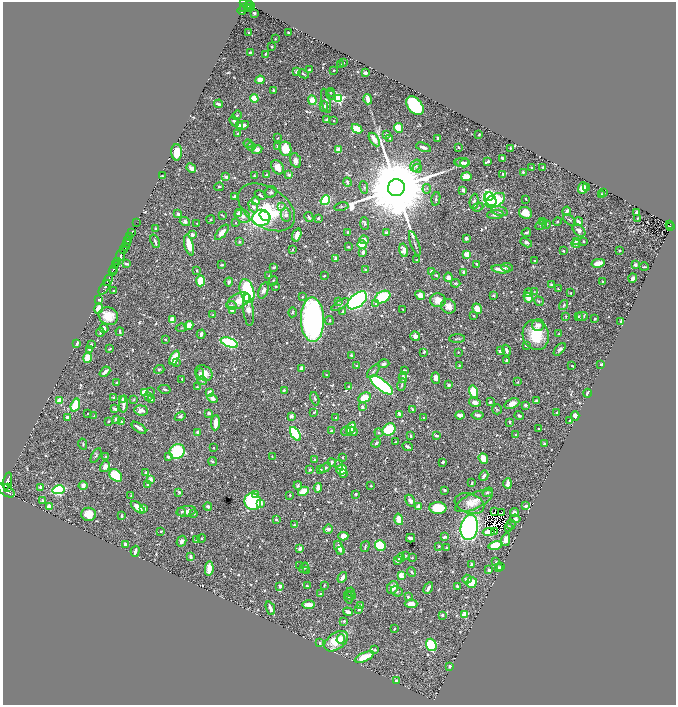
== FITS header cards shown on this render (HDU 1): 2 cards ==
NAXIS1  =                 1347
NAXIS2  =                 1405

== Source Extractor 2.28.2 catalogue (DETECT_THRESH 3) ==
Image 1347 x 1405 px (HDU 1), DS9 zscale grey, zoomed out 1/2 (1 PNG px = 2 x 2 image px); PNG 678 x 707 px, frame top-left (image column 2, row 1405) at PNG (3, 2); each listed source drawn as its Kron ellipse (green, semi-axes under 4 px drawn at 4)
Background 0.642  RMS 0.012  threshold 0.037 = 3 sigma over >= 5 px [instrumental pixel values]
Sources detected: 911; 51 cannot appear on this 1/2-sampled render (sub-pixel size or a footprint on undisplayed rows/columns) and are neither listed nor drawn; of the other 860, the 500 brightest by FLUX_AUTO listed and drawn (360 fainter detections omitted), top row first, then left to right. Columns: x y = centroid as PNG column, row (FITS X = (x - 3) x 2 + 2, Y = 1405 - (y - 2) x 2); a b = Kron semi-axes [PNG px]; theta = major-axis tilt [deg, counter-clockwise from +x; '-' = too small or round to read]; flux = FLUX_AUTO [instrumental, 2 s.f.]
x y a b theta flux
246 4 7 4 -25 670
250 5 5 2 - 180
250 7 4 1 - 110
243 8 2 1 - 140
248 8 2 1 - 60
242 10 4 2 - 150
254 13 3 2 - 4.1
248 33 3 2 - 3.8
288 33 3 2 - 3.7
275 39 2 2 - 2.4
272 47 2 2 - 4.8
250 53 3 2 - 3.4
265 54 2 2 - 2.4
343 62 2 2 - 2.4
340 65 2 2 - 2.9
309 69 3 2 - 2.6
334 70 2 2 - 3.3
296 71 3 3 - 5.8
365 73 3 3 - 7.7
303 74 5 3 - 4.1
260 80 4 4 - 25
273 91 3 2 - 5.8
330 93 5 4 - 2.6
331 95 5 3 - 3.5
254 99 4 4 - 65
338 99 4 3 - 330
368 99 5 3 - 27
312 100 5 4 - 43
326 101 12 4 -80 7.4
219 104 4 2 - 7.7
324 106 5 4 - 7.4
415 106 11 7 -51 280
237 115 5 3 - 3.4
327 120 3 3 - 9.9
234 121 6 4 -49 6.2
334 121 3 2 - 2.2
239 125 3 2 - 6
243 125 6 3 10 25
398 128 5 4 - 55
357 129 6 4 -32 63
237 133 2 2 - 3.7
386 134 3 2 - 5.6
479 135 2 2 - 4
278 138 2 2 - 2.4
390 138 2 2 - 2.6
438 138 3 2 - 5.3
374 139 7 3 -58 27
248 144 4 3 - 2.9
251 146 4 4 - 8.4
278 146 3 3 - 11
424 147 8 3 -20 9.7
459 147 3 2 - 3.6
510 148 2 2 - 2.5
257 149 5 4 - 16
285 149 7 6 - 65
338 150 3 3 - 38
177 152 8 5 -89 41
502 158 3 2 - 9.4
295 160 7 5 -72 13
488 161 3 2 - 9.2
462 163 8 4 -1 9.3
465 163 4 4 - 7.5
416 165 6 5 - 9.6
278 167 8 5 -58 31
531 167 2 2 - 2.2
543 167 3 2 - 4.6
191 168 5 4 - 13
417 168 4 4 - 5
523 172 3 3 - 4.2
503 174 3 2 - 4
267 175 3 3 - 5.8
289 175 3 3 - 9.5
162 176 2 2 - 3.4
254 176 4 3 - 3.2
226 177 3 3 - 9.6
466 177 5 4 - 26
347 182 4 2 - 6.7
219 187 5 2 - 3.8
364 187 6 3 -83 4.5
586 187 4 2 - 5.7
396 188 8 8 - 62000
583 188 6 5 - 38
427 189 4 2 - 2.3
463 190 2 2 - 29
271 192 6 5 - 5.9
604 193 3 2 - 5.5
601 194 2 2 - 3.1
260 195 6 3 -34 5.3
234 196 3 2 - 4.3
489 196 4 2 - 270
436 199 7 3 77 4.7
490 199 7 5 -54 830
526 199 3 2 - 2.4
325 200 5 4 - 180
495 200 10 6 28 340
255 201 4 3 - 11
474 202 8 4 86 7.7
282 206 4 4 - 3.8
253 207 6 4 -56 9.3
267 207 31 19 -34 150
341 207 7 3 11 3.5
478 207 5 3 - 3.6
500 211 8 5 -14 9.3
567 211 4 3 - 10
636 212 3 2 - 6.6
526 213 7 5 -23 34
178 214 3 3 - 6.7
238 214 4 3 - 18
223 215 4 2 - 2.5
286 215 7 5 -78 11
495 215 8 4 6 13
242 216 8 6 -33 13
265 216 5 4 - 140
309 217 5 3 - 5.8
261 218 9 8 - 370
318 218 3 3 - 5
637 219 2 2 - 2.9
211 220 4 4 - 3.4
569 220 8 3 -40 5
557 221 4 3 - 4.4
578 221 5 3 - 13
185 222 5 3 - 9.3
542 222 4 3 - 4.2
136 223 3 1 - 21
197 223 2 2 - 2.5
236 223 2 2 - 3.2
365 224 6 4 -86 4.2
546 224 4 3 - 3.8
670 224 2 2 - 54
541 225 6 4 28 4
670 227 4 2 - 80
156 228 3 3 - 2.8
579 230 7 5 -45 16
132 232 2 1 - 54
222 232 9 4 49 21
348 232 3 2 - 4.1
386 233 3 3 - 4.8
526 233 5 3 - 5.8
192 235 4 3 - 9.6
297 235 7 3 73 27
130 236 2 1 - 280
466 238 3 3 - 9.9
128 240 4 2 - 260
364 240 5 4 - 12
155 241 7 2 -69 9.4
576 241 4 3 - 4
583 241 2 2 - 3.7
239 242 4 3 - 2.8
526 242 6 4 -30 7.7
126 244 2 1 - 380
415 244 13 3 -70 7
576 244 4 3 - 6.1
189 245 10 4 -76 42
362 245 5 3 - 85
125 246 3 2 - 940
348 247 3 2 - 3.1
123 249 2 2 - 520
292 249 2 2 - 4.5
404 250 7 4 -77 22
563 251 3 2 - 2.8
620 251 3 2 - 3
363 252 3 3 - 12
121 255 6 2 68 2600
467 255 3 3 - 50
335 258 3 2 - 8.5
416 260 2 2 - 2.5
118 261 3 2 - 470
535 261 3 2 - 3.5
598 263 6 4 11 28
116 264 3 1 - 370
126 264 3 2 - 5.5
477 264 4 2 - 5.3
222 265 3 2 - 4.7
635 265 2 2 - 29
274 267 4 2 - 5.1
507 267 6 4 -11 6.7
644 267 4 2 - 3.1
113 269 3 2 - 700
366 269 3 2 - 3
501 269 9 3 -6 27
197 270 3 2 - 3.8
431 271 4 3 - 5
112 272 3 2 - 170
464 272 3 3 - 7
436 275 4 2 - 5.3
269 276 3 3 - 3
324 276 2 2 - 2.5
448 277 4 4 - 10
633 278 4 3 - 7.1
108 280 6 2 65 1400
200 281 5 4 - 62
273 281 5 3 - 3.4
229 282 4 3 - 7.3
603 282 2 2 - 7.5
455 283 5 3 - 3.7
551 285 2 2 - 3.9
276 286 2 2 - 2.8
105 287 8 2 56 640
558 289 4 3 - 3.5
114 290 2 2 - 3.9
263 290 8 4 69 12
247 291 12 7 -74 380
534 292 4 3 - 2.4
528 293 4 3 - 8.1
571 293 3 2 - 3.1
420 295 5 4 - 30
493 295 3 2 - 4.8
246 297 3 3 - 550
302 297 4 3 - 2.6
383 297 8 5 30 160
528 298 5 3 - 24
99 299 3 2 - 56
357 300 11 6 40 1100
438 300 8 7 - 27
239 301 12 7 28 48
539 301 5 3 - 3.7
338 302 4 3 - 2.8
376 303 4 3 - 8.1
231 305 5 4 - 5.5
340 305 10 4 34 8
564 305 5 3 - 3.6
448 306 8 7 - 18
99 309 5 4 - 44
403 309 2 2 - 2.6
477 309 5 4 - 31
248 310 16 5 -84 25
232 311 4 3 - 6.3
343 311 3 2 - 5
293 312 5 3 - 3.2
213 315 3 3 - 4.4
108 316 10 8 -28 49
473 316 3 3 - 2.4
566 316 4 3 - 2.3
582 316 5 4 - 7.1
578 317 4 2 - 3
594 319 3 2 - 2.6
172 320 3 3 - 40
312 320 22 11 -89 980
329 320 4 2 - 2.5
621 321 3 2 - 6.4
189 325 4 3 - 49
538 325 6 6 - 13
104 328 4 3 - 11
181 328 5 3 - 2.5
100 332 4 3 - 7.8
120 332 4 2 - 5
201 334 4 2 - 7.5
559 334 4 2 - 2.4
536 335 15 13 -71 84
415 336 5 4 - 9.8
165 339 3 2 - 3.2
457 339 8 3 2 3.7
77 343 3 2 - 12
229 343 9 4 -20 310
91 344 3 2 - 4
526 345 3 2 - 4.3
89 349 2 2 - 8.9
110 349 3 2 - 2.5
560 349 7 4 49 6.9
506 350 6 3 -69 10
500 351 3 3 - 11
424 352 3 2 - 4.4
458 352 2 2 - 2.3
351 355 3 3 - 5
88 358 5 4 - 62
174 358 8 4 64 53
507 361 3 2 - 9.3
176 362 3 3 - 3
384 364 6 3 15 6.1
601 364 2 2 - 4
356 365 3 2 - 3.1
459 365 3 3 - 2.6
572 366 3 2 - 3.6
302 368 3 3 - 25
159 369 5 4 - 3.8
404 370 4 3 - 4.6
373 371 8 3 47 4.9
105 372 6 2 42 13
204 373 9 7 -31 30
200 374 5 4 - 8.2
326 375 2 2 - 2.6
403 377 5 3 - 9.6
436 378 6 4 -87 21
182 379 3 2 - 2.5
202 381 5 3 - 2.4
518 382 3 3 - 3.1
116 383 3 2 - 5.9
382 385 14 5 -38 480
402 385 6 3 76 4.6
449 385 3 2 - 8.6
197 387 3 3 - 2.4
348 387 3 3 - 2.6
165 389 6 3 -14 4.6
284 390 2 2 - 12
150 392 4 3 - 4.1
210 392 4 3 - 25
474 392 6 4 -76 72
144 393 4 3 - 52
587 393 4 2 - 6.3
148 397 4 3 - 2.5
365 397 6 4 27 47
113 398 4 3 - 2.7
213 398 5 3 - 15
123 399 4 3 - 7.9
134 399 4 3 - 2.4
152 399 4 3 - 3.4
315 399 7 3 -69 4.8
536 400 3 3 - 3.1
60 401 3 3 - 99
475 402 6 4 -17 13
490 402 3 2 - 5.4
123 404 9 3 85 23
512 404 8 5 22 20
75 405 7 4 72 78
526 405 2 2 - 23
362 407 4 3 - 4.9
115 409 4 2 - 8.5
412 409 4 2 - 4.2
497 409 5 4 - 2.9
141 410 7 5 -6 15
314 412 3 2 - 4.5
88 413 2 2 - 2.3
209 413 3 3 - 8.9
556 413 3 2 - 2.8
399 414 4 3 - 10
460 415 4 3 - 14
477 415 6 3 -7 7.3
94 416 4 3 - 2.5
180 416 6 3 34 5.9
291 416 3 3 - 13
519 416 4 3 - 5.2
575 416 4 3 - 26
67 417 4 3 - 11
335 418 3 2 - 3.6
423 418 3 2 - 3.3
116 419 4 3 - 7.1
570 420 2 2 - 3
108 421 2 2 - 3.2
121 421 4 3 - 4.4
510 422 4 2 - 3.7
215 423 8 3 85 31
139 428 8 3 -34 12
351 428 6 3 63 62
389 429 7 5 36 140
539 429 2 2 - 3.2
331 431 3 3 - 4.5
346 431 5 4 - 6.5
352 431 5 3 - 11
198 433 3 3 - 8.2
379 433 4 3 - 2.8
295 434 8 4 -58 240
516 435 3 2 - 3.8
411 436 2 2 - 6.2
436 436 3 2 - 6.5
396 442 3 2 - 2.6
376 443 5 3 - 5.1
544 443 3 2 - 3.3
83 444 5 3 - 3.6
407 446 5 2 - 7.1
214 448 2 2 - 2.5
177 451 8 7 - 250
96 456 8 4 61 4.6
106 456 2 2 - 3.5
168 457 3 3 - 7.1
272 457 2 2 - 2.5
342 458 2 2 - 2.3
483 458 5 4 - 22
315 459 3 2 - 3.1
212 461 4 3 - 6.1
332 462 4 3 - 6.7
443 462 3 2 - 7.7
339 465 5 4 - 3.8
105 466 6 4 59 16
325 468 6 3 31 4.9
321 469 3 2 - 2.5
310 470 2 2 - 14
341 470 5 5 - 35
146 472 2 2 - 7.1
343 474 3 2 - 3
116 475 7 5 -42 130
484 476 5 2 - 9.7
151 479 2 2 - 37
7 481 8 4 75 4200
472 483 3 2 - 4.4
508 484 5 3 - 16
148 485 3 3 - 8.1
83 486 5 4 - 13
298 486 4 3 - 4.5
371 486 3 3 - 2.2
8 487 3 2 - 510
40 487 3 3 - 8.3
318 488 5 4 - 14
6 490 9 5 -34 7100
58 490 6 4 13 370
444 490 3 2 - 7.9
303 491 6 4 28 37
179 492 3 2 - 4.9
488 492 5 4 - 5.1
356 494 3 3 - 4.3
131 495 4 3 - 2.7
255 495 3 3 - 18
290 495 3 3 - 2.4
42 500 3 3 - 4.4
410 501 6 4 -59 10
474 501 20 8 25 27
253 502 8 8 - 340
261 503 3 3 - 15
470 503 15 10 -18 28
208 506 4 3 - 4.8
418 506 4 3 - 14
526 506 3 3 - 9.1
49 507 3 3 - 31
138 507 8 4 -41 31
144 508 2 2 - 31
438 508 8 6 -2 76
186 511 10 5 9 12
181 512 4 3 - 2.9
494 512 3 1 - 3.1
514 512 4 4 - 8.2
194 513 3 2 - 4.4
501 513 3 1 - 2.6
89 514 7 6 - 30
122 516 3 2 - 3.5
399 519 6 3 -75 49
515 519 5 4 - 6.3
276 520 3 2 - 4
294 525 3 3 - 2.3
511 525 5 2 - 2.4
469 527 12 8 77 730
509 527 3 2 - 2.7
328 529 5 3 - 15
161 531 2 2 - 2.3
489 532 6 4 5 61
494 532 2 1 - 3
343 536 5 4 - 28
444 537 4 3 - 8
201 538 4 3 - 2.3
411 538 4 3 - 14
197 540 4 3 - 2.7
506 540 6 4 79 20
181 541 5 4 - 9.6
125 545 3 3 - 12
495 545 7 4 12 71
365 546 6 2 74 3.8
380 546 5 5 - 110
439 546 3 2 - 4.1
339 548 7 4 -66 18
446 548 2 2 - 3.5
300 549 3 3 - 13
135 551 6 2 73 11
340 551 3 2 - 3.8
406 555 4 3 - 2.7
191 557 4 3 - 11
400 558 4 3 - 10
412 558 2 2 - 4.5
397 561 4 3 - 9.9
496 562 2 2 - 3.4
472 564 4 3 - 4.3
300 566 3 2 - 3.6
500 567 4 3 - 4.7
209 568 7 4 84 31
304 568 5 4 - 3.7
498 568 3 2 - 3
489 570 2 2 - 26
307 571 3 2 - 2.8
412 572 5 2 - 3.5
401 576 3 3 - 44
342 577 6 3 57 15
467 579 5 4 - 7.9
472 582 6 5 - 79
324 585 3 2 - 2.5
280 586 3 3 - 10
307 586 4 3 - 3.9
457 586 3 2 - 4.7
393 587 6 5 - 22
428 588 6 2 61 11
397 591 6 5 - 5.2
351 592 5 3 - 2.4
321 594 4 3 - 3.9
351 596 5 4 - 3.9
348 597 6 4 -75 4.4
408 597 4 3 - 5.3
411 604 6 4 -2 33
309 605 6 3 -1 25
361 605 4 2 - 8.5
270 608 7 2 -69 13
359 609 3 3 - 3.4
348 612 5 3 - 13
465 614 3 3 - 72
442 615 4 3 - 4.2
344 621 2 2 - 5.9
394 629 3 2 - 2.3
341 639 5 3 - 39
336 641 13 8 36 80
320 643 3 2 - 4.4
431 645 6 5 - 180
375 650 2 2 - 2.8
364 657 10 3 24 50
450 666 3 2 - 5.5
396 680 3 2 - 5.6
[360 fainter detections neither listed nor drawn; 51 sub-pixel or undisplayed-footprint detections neither listed nor drawn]